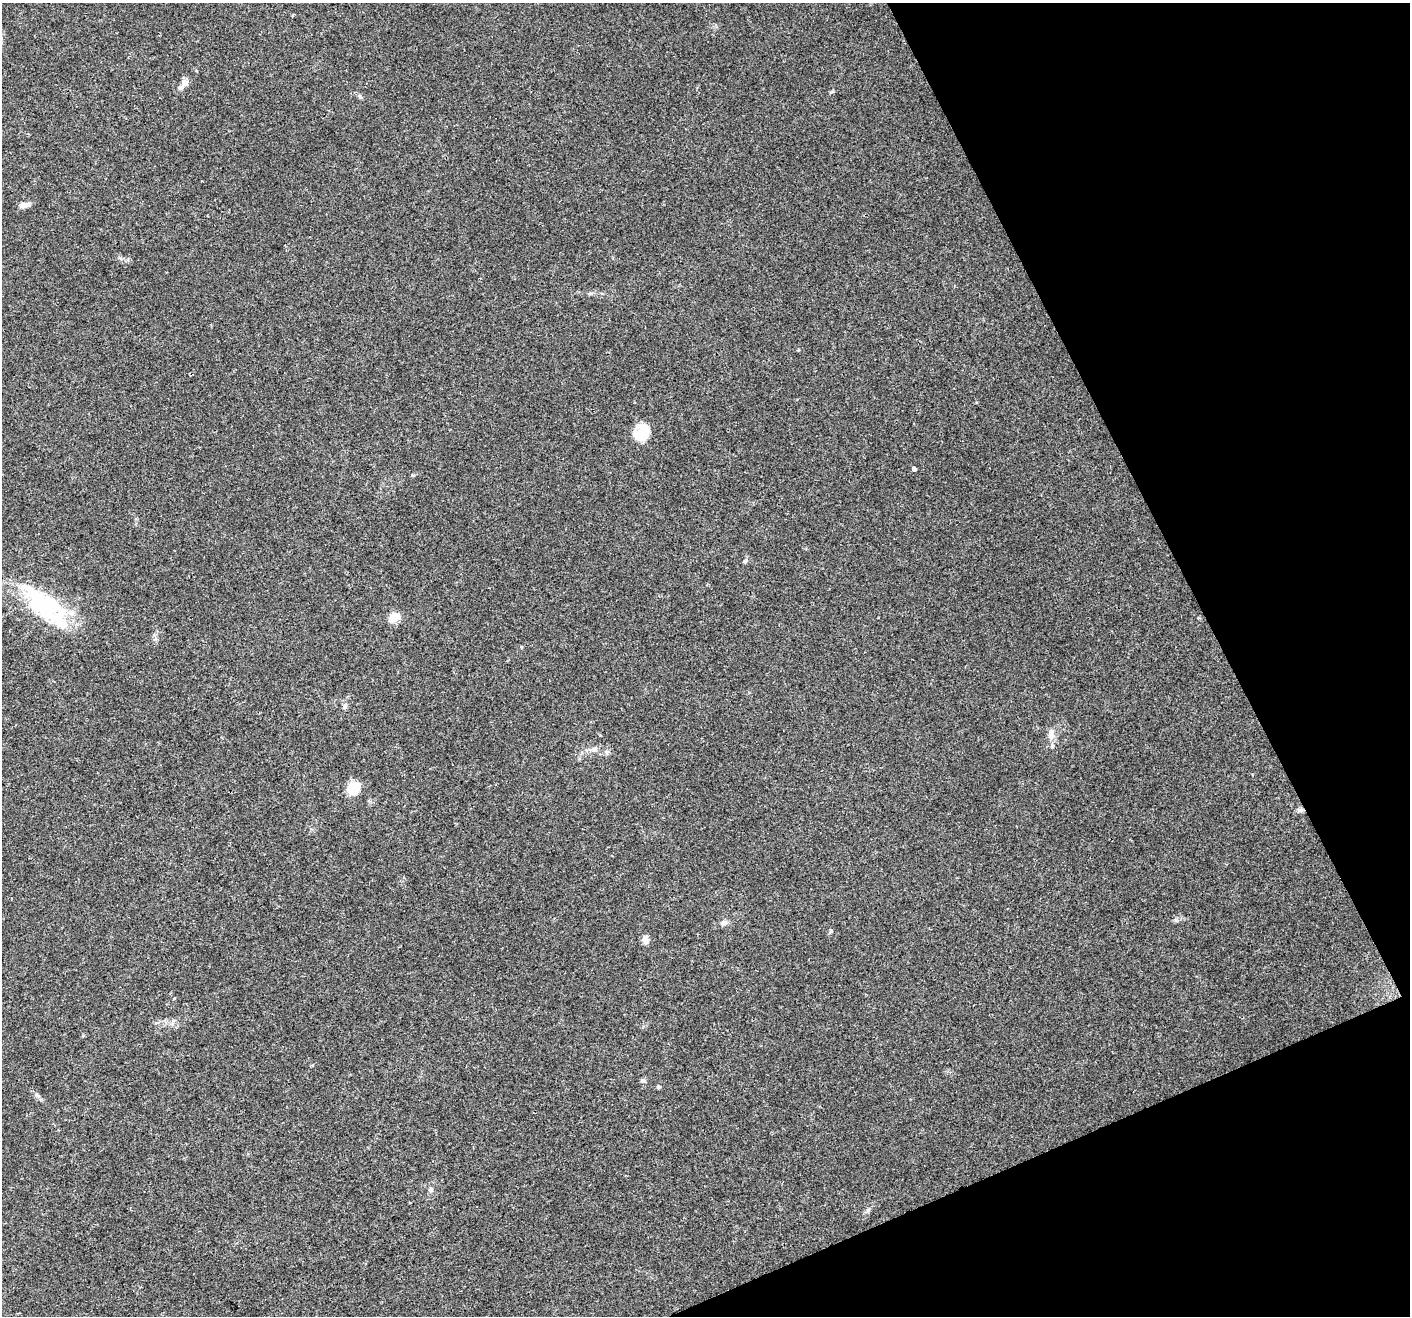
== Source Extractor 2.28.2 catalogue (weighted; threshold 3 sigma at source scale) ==
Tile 12 of 4 x 4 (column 4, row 3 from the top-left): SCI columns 4291-5698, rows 1534-2847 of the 5761 x 5639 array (HDU 1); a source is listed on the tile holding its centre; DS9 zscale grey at full resolution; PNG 1412 x 1318 px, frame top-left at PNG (2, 3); no overlay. Shown black and unused: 21% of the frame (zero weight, under 3 of 4 exposures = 7% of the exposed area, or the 3 px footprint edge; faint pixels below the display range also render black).
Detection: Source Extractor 2.28.2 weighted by HDU 2 'WHT'; one run over the whole footprint, this tile lists its part. Background 0.0499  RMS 0.0041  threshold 0.0185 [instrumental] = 3 sigma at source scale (4.5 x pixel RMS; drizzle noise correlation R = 1.50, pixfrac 1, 0.0396/0.0396 arcsec/px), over >= 5 px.
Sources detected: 22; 4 inside a brighter listed object's ellipse — not listed separately; the other 18 listed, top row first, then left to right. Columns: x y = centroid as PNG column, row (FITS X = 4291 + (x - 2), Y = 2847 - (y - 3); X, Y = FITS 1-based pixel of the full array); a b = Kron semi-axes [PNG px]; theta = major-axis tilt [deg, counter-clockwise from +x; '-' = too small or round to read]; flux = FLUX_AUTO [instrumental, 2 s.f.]
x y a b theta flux
184 83 10 10 - 2
24 205 11 6 12 2.7
643 432 19 17 55 8.4
914 469 4 4 - 1.2
413 475 6 4 17 0.45
745 561 6 5 - 0.67
47 606 48 33 -19 38
394 617 5 5 - 21
521 647 5 3 - 0.34
1051 734 18 9 89 3.4
594 749 9 7 16 1.8
353 788 14 11 60 9.2
1299 810 8 5 -11 0.99
724 923 9 7 18 1.4
645 940 11 7 -70 2
643 1081 6 5 - 0.75
659 1087 5 4 - 0.5
37 1095 8 5 -30 1.1
Unlisted compact peaks at least as high as the median listed source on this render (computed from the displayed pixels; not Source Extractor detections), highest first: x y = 831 931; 1176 920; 831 92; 431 1189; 360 96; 868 1210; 120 258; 344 707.